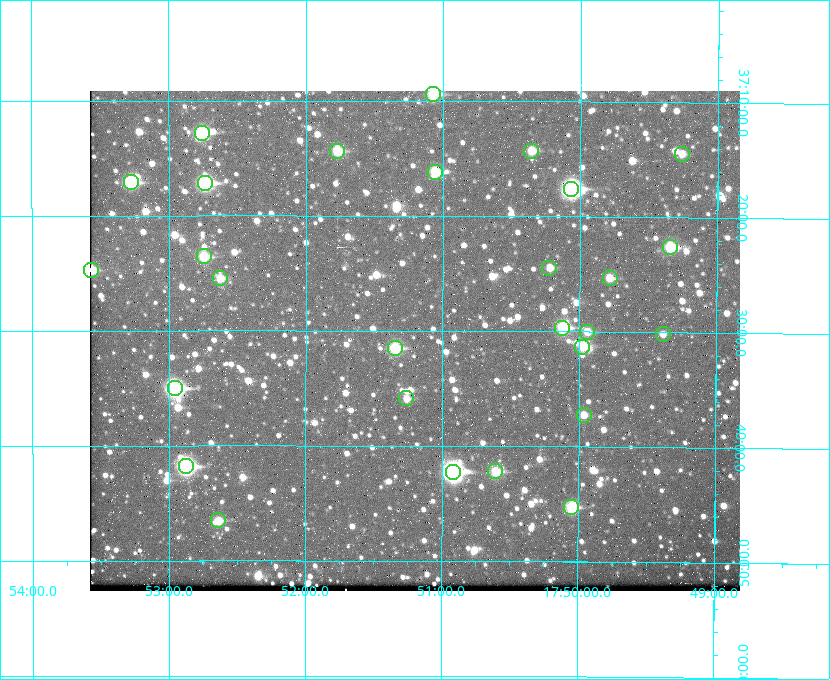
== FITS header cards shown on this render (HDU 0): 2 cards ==
NAXIS1  =                  650 / Width of table row in bytes
NAXIS2  =                  500 / Number of rows in table

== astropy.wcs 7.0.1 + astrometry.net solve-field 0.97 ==
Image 650 x 500 px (HDU 0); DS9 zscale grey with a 90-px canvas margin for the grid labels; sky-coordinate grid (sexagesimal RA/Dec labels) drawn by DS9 from the SOLVED WCS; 28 Tycho-2 reference stars matched to detected sources circled (green)
Header WCS: none
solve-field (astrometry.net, Tycho-2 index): SOLVED blind (the file carries no WCS)
Solved WCS: RA---TAN-SIP/DEC--TAN-SIP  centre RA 17:51:12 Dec +37:31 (267.80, +37.51 deg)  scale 5.22 arcsec/px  FOV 56.5' x 43.5'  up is +180 deg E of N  parity flipped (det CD > 0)
(file carries no celestial WCS; the grid is the blind solution)
Tycho-2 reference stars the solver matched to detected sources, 28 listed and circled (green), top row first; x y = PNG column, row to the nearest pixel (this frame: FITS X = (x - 90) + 1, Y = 500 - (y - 91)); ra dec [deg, ICRS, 3 dp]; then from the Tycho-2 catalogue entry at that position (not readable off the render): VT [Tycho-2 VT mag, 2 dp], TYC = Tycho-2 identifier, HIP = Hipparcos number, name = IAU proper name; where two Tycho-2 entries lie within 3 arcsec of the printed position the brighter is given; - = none
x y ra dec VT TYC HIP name
433 94 267.768 +37.157 9.98 2620-745-1 - -
202 133 268.189 +37.213 9.71 2620-542-1 - -
337 151 267.943 +37.240 10.39 2620-505-1 - -
531 151 267.589 +37.238 11.09 2619-212-1 - -
682 154 267.316 +37.242 12.03 2619-611-1 - -
435 172 267.764 +37.270 10.17 2620-784-1 - -
131 182 268.319 +37.285 9.88 2620-536-1 - -
205 183 268.183 +37.286 8.98 2620-786-1 87506 -
571 189 267.517 +37.293 8.96 2619-379-1 - -
670 247 267.335 +37.377 10.60 2619-634-1 - -
204 256 268.186 +37.393 10.44 2620-175-1 - -
549 268 267.555 +37.408 11.50 2619-358-1 - -
91 270 268.392 +37.412 10.60 2620-800-1 - -
220 278 268.156 +37.424 11.25 2620-712-1 - -
610 278 267.445 +37.422 11.17 2619-451-1 - -
562 328 267.531 +37.495 10.07 2619-274-1 - -
587 332 267.485 +37.500 11.33 2619-40-1 - -
663 334 267.347 +37.503 12.15 3088-638-1 - -
582 347 267.494 +37.522 10.35 3088-270-1 - -
395 348 267.836 +37.525 9.96 3089-889-1 - -
175 388 268.239 +37.584 8.64 3089-755-1 - -
406 398 267.815 +37.598 11.54 3089-1081-1 - -
584 415 267.491 +37.621 11.40 3088-1284-1 - -
186 466 268.219 +37.697 8.93 3089-671-1 - -
495 471 267.652 +37.703 11.04 3089-693-1 - -
453 472 267.730 +37.705 8.13 3089-1203-1 87349 -
571 507 267.512 +37.755 10.10 3089-2332-1 - -
218 520 268.159 +37.775 11.22 3089-2245-1 - -